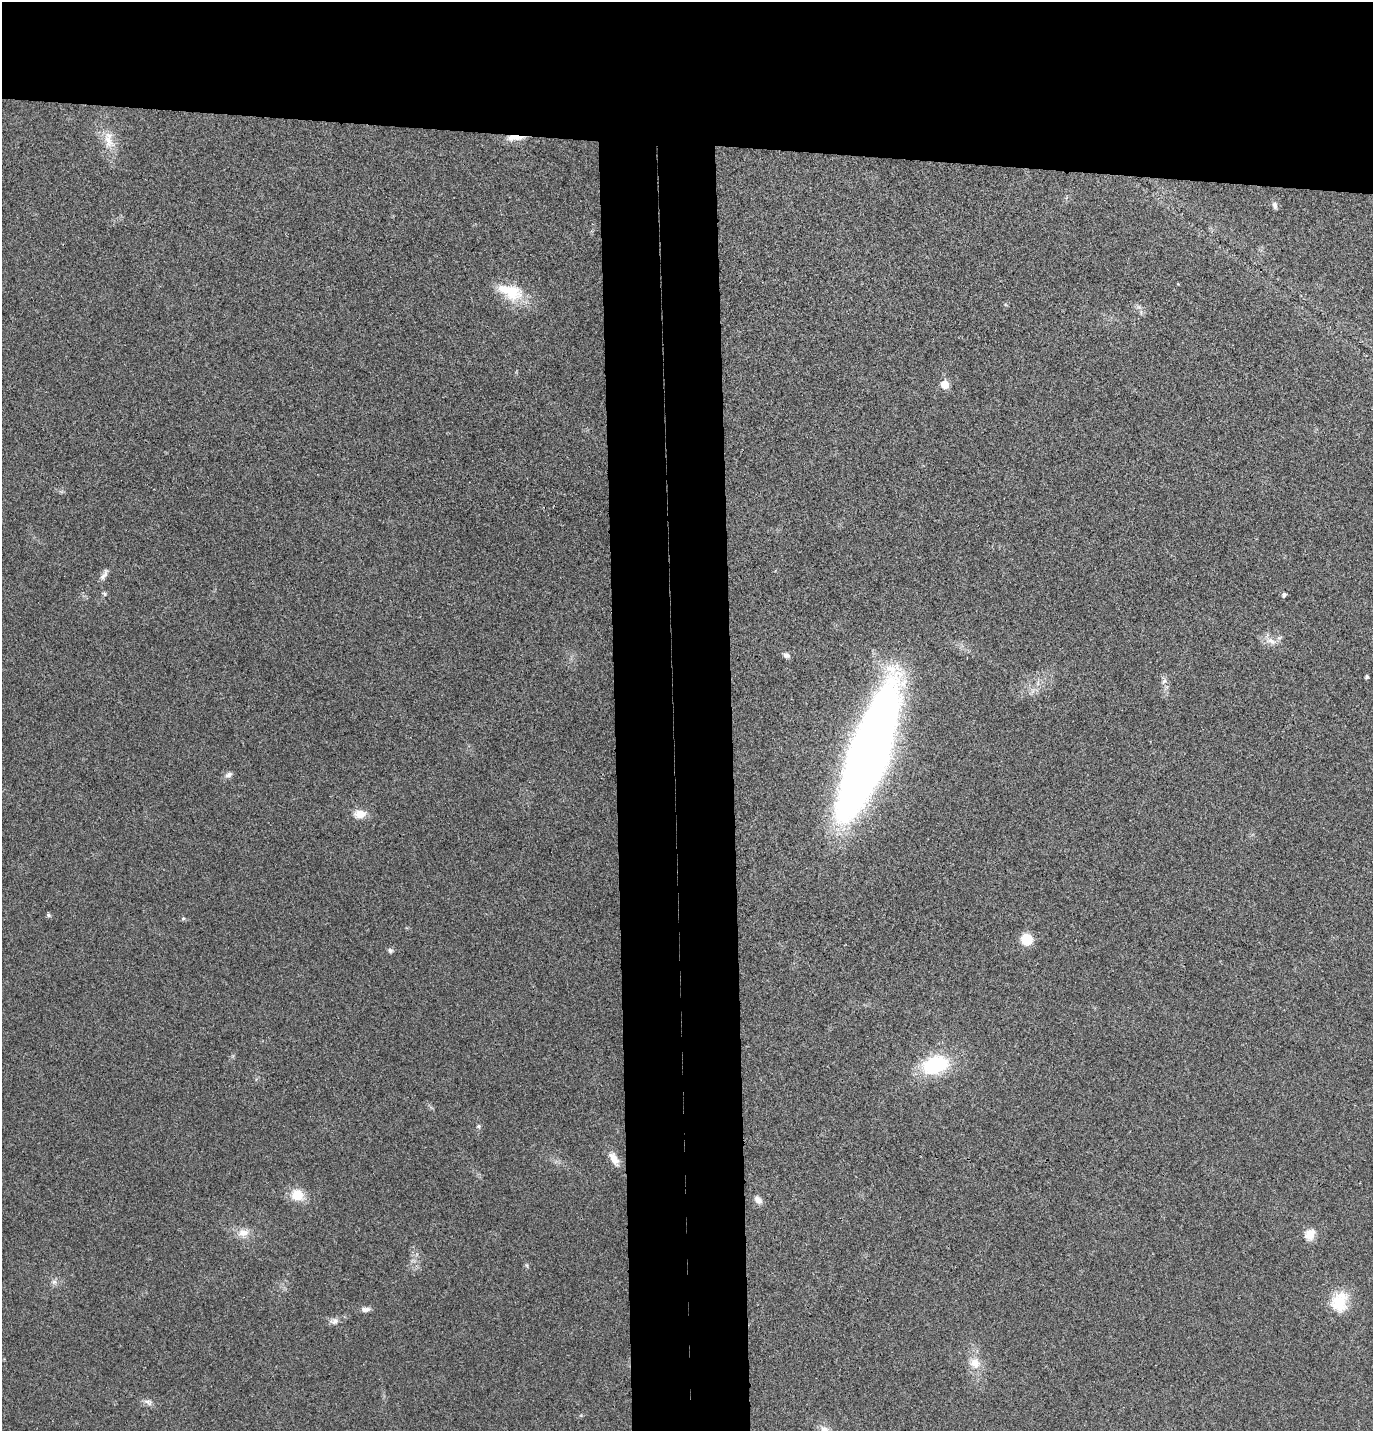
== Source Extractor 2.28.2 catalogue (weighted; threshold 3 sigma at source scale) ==
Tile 2 of 3 x 3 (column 2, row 1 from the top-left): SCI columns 1501-2871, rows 2865-4293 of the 4373 x 4297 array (HDU 1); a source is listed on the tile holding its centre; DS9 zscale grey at full resolution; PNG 1375 x 1433 px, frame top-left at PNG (2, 2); no overlay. Shown black and unused: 18% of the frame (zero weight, under 3 of 4 exposures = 6% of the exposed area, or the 3 px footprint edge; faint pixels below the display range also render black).
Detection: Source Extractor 2.28.2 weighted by HDU 2 'WHT'; one run over the whole footprint, this tile lists its part. Background 0.0298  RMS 0.006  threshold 0.0268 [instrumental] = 3 sigma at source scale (4.5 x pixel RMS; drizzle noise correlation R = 1.50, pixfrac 1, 0.05/0.05 arcsec/px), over >= 5 px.
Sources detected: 34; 1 inside a brighter listed object's ellipse — not listed separately; the other 33 listed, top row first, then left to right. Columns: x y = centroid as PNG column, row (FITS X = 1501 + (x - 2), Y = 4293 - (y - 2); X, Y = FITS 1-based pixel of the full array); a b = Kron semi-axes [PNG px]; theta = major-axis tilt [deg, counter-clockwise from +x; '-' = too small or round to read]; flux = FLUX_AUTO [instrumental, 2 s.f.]
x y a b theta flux
515 137 21 6 2 7.8
108 140 28 12 -83 11
1275 205 9 6 -78 1.9
512 292 27 24 -24 21
945 385 5 5 - 14
104 575 18 6 57 3
104 594 6 5 - 0.99
1284 595 5 4 - 1.5
1271 641 17 8 -20 5.3
786 655 9 6 -25 2.2
1367 677 4 3 - 1.2
1164 681 9 4 54 1.6
870 752 103 27 70 750
229 775 10 6 34 2.2
360 814 16 10 3 6.9
48 915 5 4 - 1.3
183 918 5 5 - 0.88
1026 939 12 12 - 11
390 950 7 6 - 1.5
935 1065 25 16 16 47
479 1126 6 5 - 1.2
614 1159 18 8 -58 6.8
297 1195 14 12 -18 13
758 1200 11 7 -47 3.3
243 1233 16 11 5 6.2
1310 1234 13 10 69 7.4
54 1282 7 7 - 1.9
1339 1302 26 20 74 18
365 1309 12 6 3 2.6
334 1321 13 8 5 3.2
975 1363 16 14 -56 8.3
148 1402 14 6 -25 2.7
824 1430 12 9 -64 5.4
Overlapping masked pixels (flux is a lower limit): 1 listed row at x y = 515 137
Isophote crosses this tile's border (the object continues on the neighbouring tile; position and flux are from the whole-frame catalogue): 1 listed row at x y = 824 1430